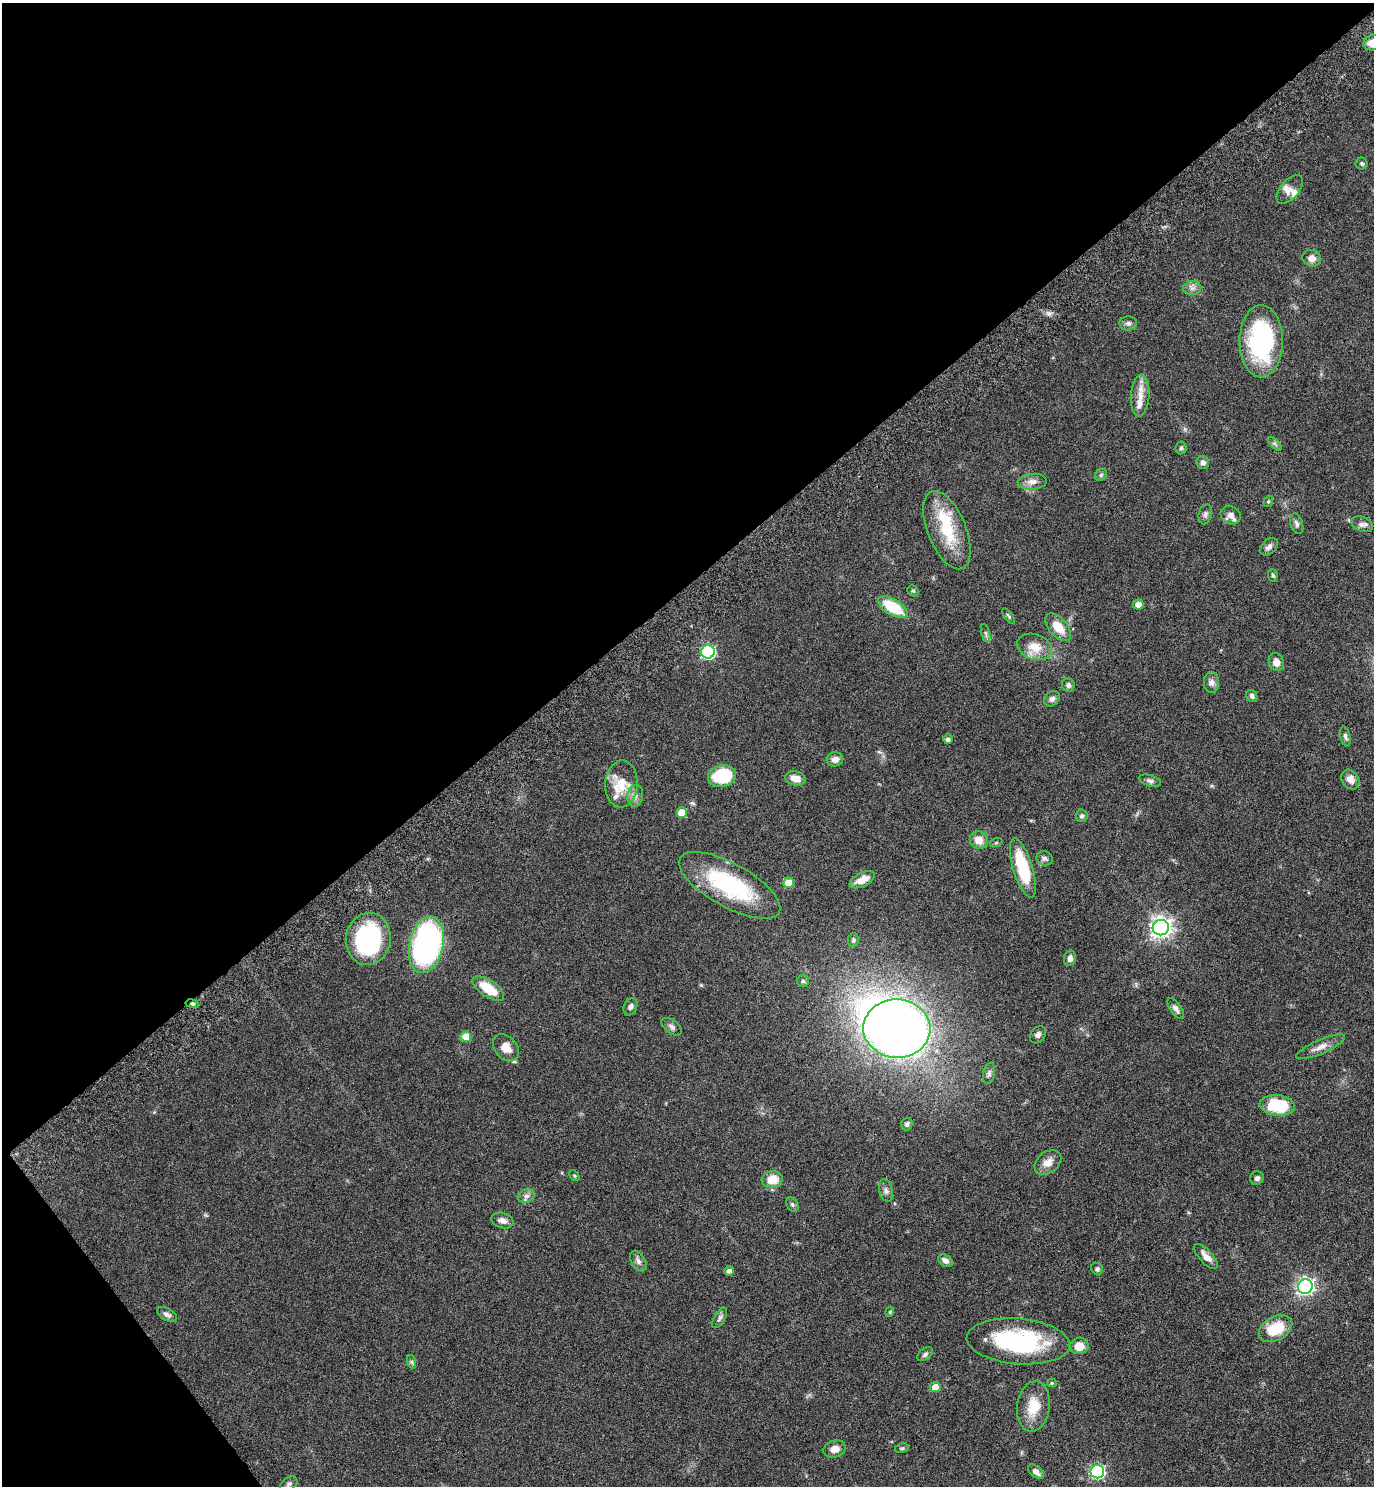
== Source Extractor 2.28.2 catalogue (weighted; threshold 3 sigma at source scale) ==
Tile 5 of 4 x 4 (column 1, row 2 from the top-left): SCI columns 194-1565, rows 3019-4502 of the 6015 x 6033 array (HDU 1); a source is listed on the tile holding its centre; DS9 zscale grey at full resolution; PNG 1376 x 1488 px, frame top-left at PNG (2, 3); each listed source drawn as its Kron ellipse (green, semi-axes under 4 px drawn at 4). Shown black and unused: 41% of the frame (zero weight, under 6 of 11 exposures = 3% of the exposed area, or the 3 px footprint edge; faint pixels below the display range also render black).
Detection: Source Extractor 2.28.2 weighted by HDU 2 'WHT'; one run over the whole footprint, this tile lists its part. Background 0.0415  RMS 0.0035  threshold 0.0142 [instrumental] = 3 sigma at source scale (4.09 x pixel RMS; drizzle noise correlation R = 1.36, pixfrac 0.8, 0.05/0.05 arcsec/px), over >= 5 px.
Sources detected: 109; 1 inside a brighter object's white glare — neither listed nor drawn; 7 inside a brighter listed object's ellipse — not listed separately; the other 101 listed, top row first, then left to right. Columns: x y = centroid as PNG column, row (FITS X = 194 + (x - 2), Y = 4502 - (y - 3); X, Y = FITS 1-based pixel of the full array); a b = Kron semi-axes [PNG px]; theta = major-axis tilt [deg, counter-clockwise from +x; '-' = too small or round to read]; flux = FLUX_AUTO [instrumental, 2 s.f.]
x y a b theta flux
1373 43 9 7 18 4
1362 164 6 6 - 0.54
1290 189 17 9 49 2.1
1312 258 9 8 - 2
1192 288 9 7 0 1.2
1128 323 9 7 3 0.98
1261 341 36 21 89 38
1140 396 21 9 87 3.7
1275 444 8 4 -45 0.67
1181 448 6 5 - 0.65
1203 463 6 6 - 1.3
1101 475 6 5 - 0.57
1032 482 14 8 5 2.2
1268 501 6 4 69 0.43
1205 514 10 6 77 0.9
1231 515 10 9 - 1.8
1297 524 11 6 -71 0.99
1362 524 11 7 -21 1.3
947 530 41 19 -68 15
1269 547 10 7 43 1.4
1273 575 6 5 - 0.58
913 591 6 5 - 0.49
1138 605 5 5 - 2.5
893 607 16 8 -31 12
1009 616 9 3 -53 0.48
1058 627 16 9 -48 5.1
986 633 9 4 -76 0.63
1035 647 18 12 -20 5.1
708 652 7 6 - 45
1276 662 9 7 -68 2
1211 682 11 7 -89 1.4
1068 685 7 6 - 0.97
1252 696 6 5 - 0.81
1052 699 8 6 39 1.2
1345 736 10 5 -76 0.76
948 739 5 5 - 0.86
835 759 8 7 - 1.8
722 776 14 11 13 16
795 778 10 7 -12 2.6
1350 780 10 8 -53 2.2
1150 781 11 5 -18 0.9
621 784 23 16 87 6.7
635 796 11 8 82 1.6
682 813 5 5 - 5.8
1082 816 6 6 - 0.69
979 840 9 8 - 3.4
996 843 6 4 19 0.37
1045 858 8 7 - 1
1023 868 31 9 -73 16
862 880 14 6 27 3.5
788 883 5 5 - 6.4
730 885 57 21 -29 30
1161 928 8 7 - 180
368 939 26 22 81 35
853 940 7 5 78 0.54
426 945 29 17 78 80
1070 958 8 6 82 1.4
803 981 6 6 - 0.56
488 988 18 8 -34 7.7
192 1004 7 3 -9 0.51
630 1007 9 6 65 1.1
1176 1008 12 5 -54 1.3
672 1027 12 6 -38 1
897 1029 33 29 -3 280
1038 1035 9 7 53 1.1
466 1037 5 5 - 4.5
1320 1047 26 7 23 2.7
506 1048 15 11 -47 3.6
989 1073 11 6 79 0.93
1277 1105 17 10 -6 15
907 1124 6 5 - 0.78
1048 1162 15 10 36 2.6
574 1176 6 3 -45 0.37
1257 1178 7 6 - 0.95
772 1180 10 8 8 5.2
886 1190 11 6 -76 1.2
526 1196 9 6 15 1.1
792 1205 7 5 -57 0.61
502 1220 11 7 -17 1.8
1206 1257 16 6 -48 2.4
945 1260 8 5 -32 1.3
638 1261 11 6 -57 1.3
1097 1269 6 5 - 0.72
729 1271 4 4 - 1.2
1305 1287 7 7 - 110
890 1312 5 4 - 0.41
167 1314 11 6 -30 1.1
720 1318 11 5 60 0.93
1275 1329 18 11 29 9.1
1018 1341 52 23 -5 36
1079 1346 9 8 - 3.5
925 1354 9 5 38 0.79
412 1362 7 4 -71 0.57
1052 1383 4 4 - 0.4
935 1387 5 5 - 4.1
1033 1406 25 16 82 7.1
902 1448 7 4 10 0.54
835 1449 11 8 17 2.3
1036 1472 9 5 -41 1.6
1097 1472 7 6 - 50
289 1484 9 6 36 0.89
Overlapping masked pixels (flux is a lower limit): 1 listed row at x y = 192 1004
Isophote crosses this tile's border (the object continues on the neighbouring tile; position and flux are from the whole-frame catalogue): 1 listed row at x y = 1373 43